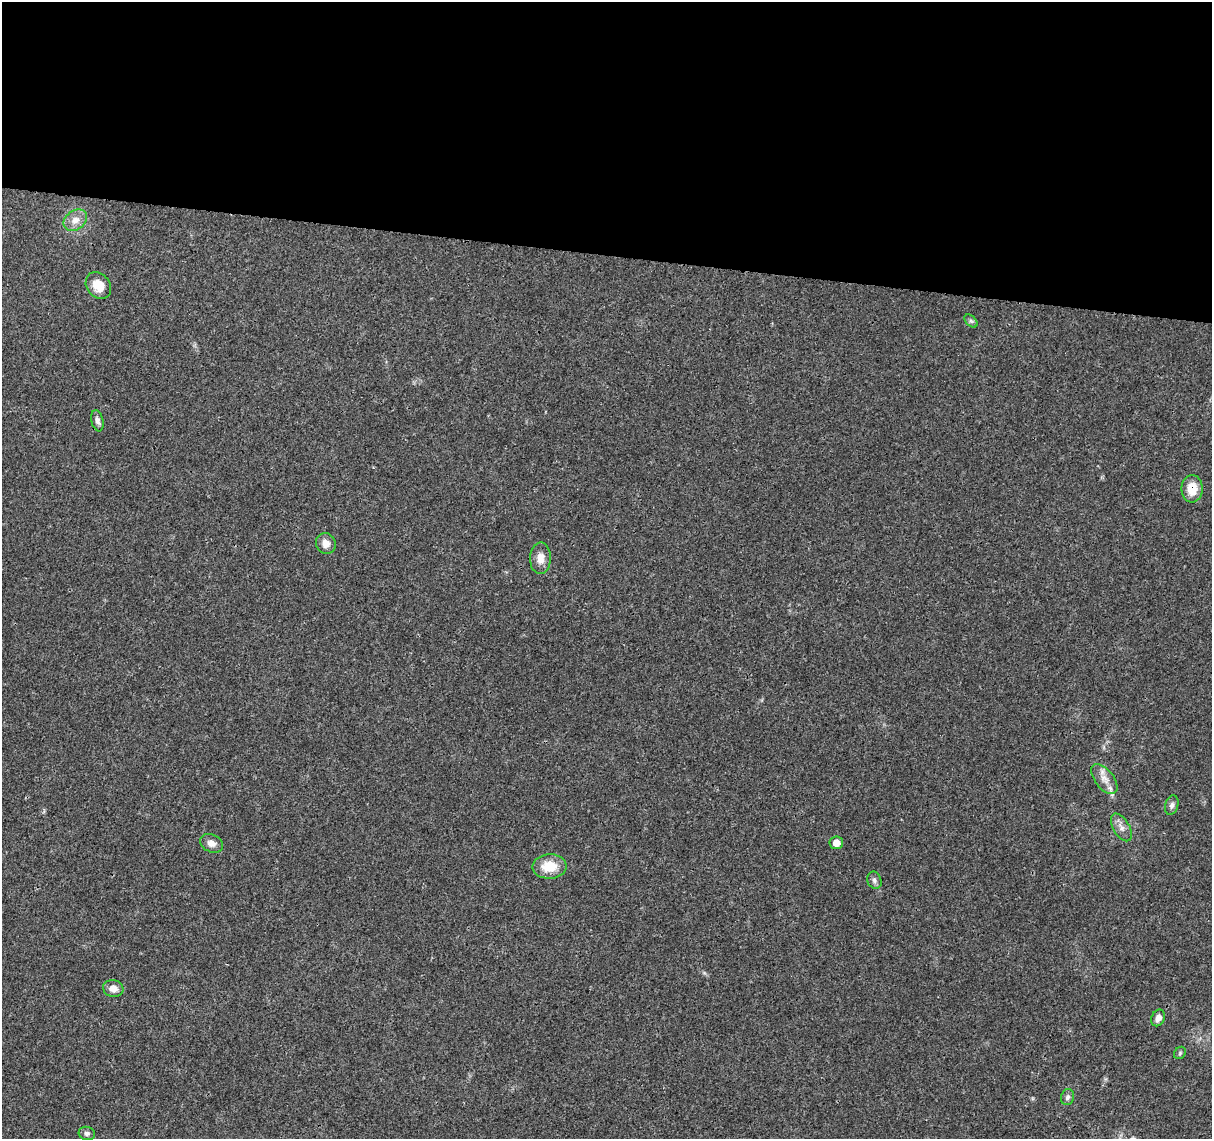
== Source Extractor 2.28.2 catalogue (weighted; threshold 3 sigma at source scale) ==
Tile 3 of 4 x 4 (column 3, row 1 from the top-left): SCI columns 2426-3635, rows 3637-4773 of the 4856 x 5063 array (HDU 1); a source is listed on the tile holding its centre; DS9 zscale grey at full resolution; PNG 1214 x 1141 px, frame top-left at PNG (2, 2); each listed source drawn as its Kron ellipse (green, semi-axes under 4 px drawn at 4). Shown black and unused: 22% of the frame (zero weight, under 3 of 4 exposures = <1% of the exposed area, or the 3 px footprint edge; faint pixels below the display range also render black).
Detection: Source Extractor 2.28.2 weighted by HDU 2 'WHT'; one run over the whole footprint, this tile lists its part. Background 0.0252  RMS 0.0024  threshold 0.011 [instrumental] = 3 sigma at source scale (4.5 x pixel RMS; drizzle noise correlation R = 1.50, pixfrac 1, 0.0396/0.0396 arcsec/px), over >= 5 px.
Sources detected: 20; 1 inside a brighter listed object's ellipse — not listed separately; the other 19 listed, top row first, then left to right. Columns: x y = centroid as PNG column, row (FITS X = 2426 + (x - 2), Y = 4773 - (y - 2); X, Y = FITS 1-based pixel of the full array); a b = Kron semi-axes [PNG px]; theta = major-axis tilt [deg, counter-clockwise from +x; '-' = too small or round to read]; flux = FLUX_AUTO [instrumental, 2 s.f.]
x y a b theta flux
75 220 13 9 37 2.1
98 285 14 11 -53 3.7
971 321 8 5 -44 0.52
97 421 11 6 -78 1
1192 489 13 10 89 4.2
326 543 11 9 -61 1.8
540 558 16 10 89 2.4
1104 779 18 9 -52 2.3
1172 805 10 6 73 0.77
1121 827 15 8 -60 1.6
211 843 12 8 -24 1.6
836 843 7 6 - 1.9
549 866 17 12 2 5.3
874 880 9 7 -68 0.74
113 989 10 8 -15 1.9
1158 1018 8 6 65 1.4
1180 1053 7 5 48 0.43
1067 1097 8 6 74 0.67
87 1133 8 6 -14 0.69
Overlapping masked pixels (flux is a lower limit): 1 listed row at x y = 1192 489